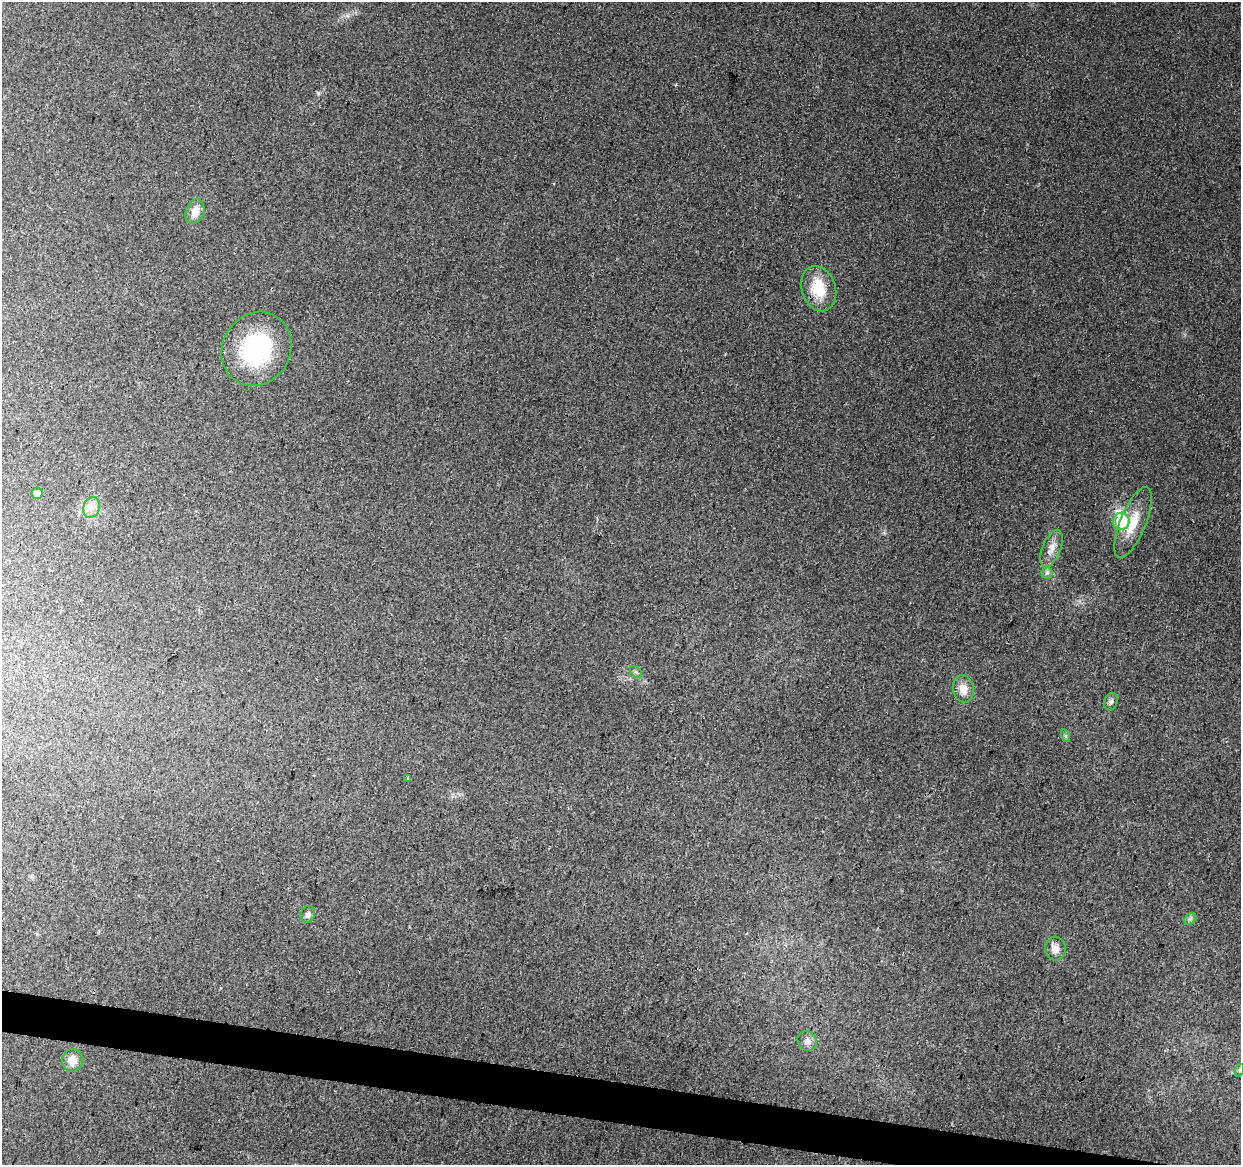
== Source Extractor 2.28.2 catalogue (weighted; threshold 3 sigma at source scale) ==
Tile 6 of 4 x 4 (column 2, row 2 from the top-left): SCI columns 1246-2484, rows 2612-3774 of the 4961 x 5162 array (HDU 1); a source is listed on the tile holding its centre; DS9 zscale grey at full resolution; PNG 1243 x 1167 px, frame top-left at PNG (2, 2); each listed source drawn as its Kron ellipse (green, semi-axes under 4 px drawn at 4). Shown black and unused: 3% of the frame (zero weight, under 2 of 3 exposures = <1% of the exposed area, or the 3 px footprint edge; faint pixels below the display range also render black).
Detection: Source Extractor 2.28.2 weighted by HDU 2 'WHT'; one run over the whole footprint, this tile lists its part. Background 0.028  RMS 0.0057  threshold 0.0257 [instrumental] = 3 sigma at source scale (4.5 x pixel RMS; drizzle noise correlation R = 1.50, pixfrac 1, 0.0396/0.0396 arcsec/px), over >= 5 px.
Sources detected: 21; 1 inside a brighter listed object's ellipse — not listed separately; the other 20 listed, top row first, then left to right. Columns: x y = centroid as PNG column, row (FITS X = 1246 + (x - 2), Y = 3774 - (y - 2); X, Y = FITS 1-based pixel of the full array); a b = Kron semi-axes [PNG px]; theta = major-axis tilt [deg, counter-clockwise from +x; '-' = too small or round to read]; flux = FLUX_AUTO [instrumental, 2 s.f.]
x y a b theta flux
195 212 13 9 72 6
819 289 23 17 -72 17
256 349 38 34 59 57
37 493 6 5 - 3.4
92 507 10 8 69 4
1121 521 8 8 - 21
1133 523 38 13 68 15
1052 548 20 9 68 5.5
1047 573 5 5 - 1.2
636 672 7 4 -45 1.1
963 689 14 10 -79 6.3
1111 702 9 6 71 1.8
1066 736 6 4 -71 0.85
407 779 3 3 - 3.6
308 914 8 7 - 2
1190 919 7 5 45 1.1
1055 949 12 10 -90 4.7
807 1041 10 9 - 3.3
72 1060 11 10 - 5.9
1240 1070 6 4 71 0.93
Unlisted compact peaks at least as high as the median listed source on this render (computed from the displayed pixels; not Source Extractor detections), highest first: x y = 318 93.